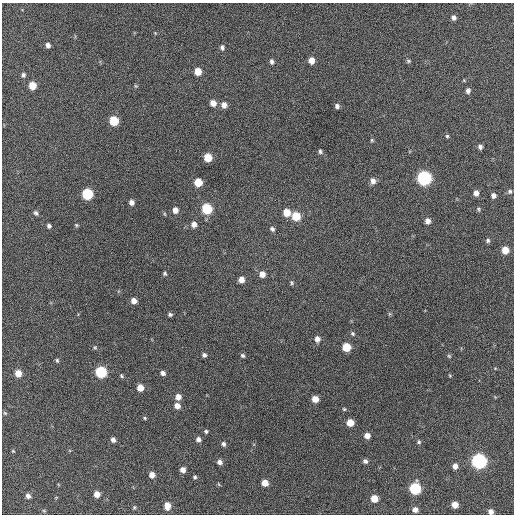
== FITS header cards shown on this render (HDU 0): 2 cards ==
NAXIS1  =                  512 / Axis length
NAXIS2  =                  512 / Axis length

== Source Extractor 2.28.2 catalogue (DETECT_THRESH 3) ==
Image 512 x 512 px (HDU 0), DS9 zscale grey, 1 PNG px = 1 image px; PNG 516 x 516 px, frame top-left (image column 1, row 512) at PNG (2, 3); no overlay
Background 483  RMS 13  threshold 40.2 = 3 sigma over >= 5 px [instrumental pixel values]
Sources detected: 96; all 96 listed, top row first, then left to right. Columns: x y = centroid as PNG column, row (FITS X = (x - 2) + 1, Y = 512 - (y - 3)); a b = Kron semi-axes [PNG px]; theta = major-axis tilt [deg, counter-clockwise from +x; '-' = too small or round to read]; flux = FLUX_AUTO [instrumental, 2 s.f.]
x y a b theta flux
453 17 6 5 - 2900
155 33 4 4 - 740
48 45 5 4 - 3200
222 47 7 5 -83 2100
311 60 6 5 - 7000
272 61 6 5 - 2400
408 61 6 5 - 1400
198 71 6 6 - 11000
23 75 5 4 - 1900
32 85 6 5 - 14000
136 86 5 4 - 1000
468 91 6 5 - 3100
213 103 6 6 - 6700
224 105 7 6 - 5300
337 106 5 5 - 2700
114 121 6 6 - 33000
447 136 5 4 - 1300
372 140 5 4 - 1100
480 147 5 4 - 2600
320 151 6 5 - 1800
208 157 6 6 - 18000
424 178 7 7 - 190000
373 181 8 6 -74 4200
198 182 6 6 - 19000
510 191 6 6 - 1900
476 193 6 5 - 4500
87 194 6 6 - 60000
493 195 6 5 - 3400
131 202 5 4 - 3900
207 209 7 6 - 45000
478 209 6 5 - 1400
175 210 6 5 - 5300
287 212 6 6 - 13000
36 213 7 5 -48 2100
165 214 5 3 - 890
296 216 7 6 - 24000
428 221 6 5 - 4300
194 224 7 6 - 4400
76 225 5 4 - 1100
49 226 5 4 - 2300
272 229 6 5 - 2300
488 240 6 6 - 2000
505 250 6 6 - 13000
165 274 5 4 - 1400
262 274 6 6 - 5800
241 280 6 5 - 6600
291 283 6 4 -60 1400
134 301 6 5 - 5600
170 314 4 4 - 1800
353 334 6 5 - 1500
317 339 7 6 - 4300
95 347 5 4 - 1100
346 347 6 6 - 22000
204 355 4 4 - 2300
243 356 6 5 - 1600
449 356 6 4 -43 1300
57 360 6 4 -74 1400
495 368 4 3 - 760
101 372 7 6 - 77000
18 373 6 5 - 11000
163 373 6 5 - 2900
121 376 6 4 -55 1300
450 376 5 4 - 910
140 388 5 5 - 10000
178 397 6 5 - 6100
315 399 5 5 - 9200
177 406 6 5 - 6200
344 409 4 4 - 1100
5 413 5 4 - 1200
144 418 5 4 - 1100
350 423 5 5 - 13000
206 431 4 4 - 1400
367 436 6 5 - 6100
198 439 5 5 - 3400
113 440 5 4 - 3400
419 442 6 5 - 1700
223 444 5 4 - 2400
13 451 5 3 - 810
365 461 6 5 - 2500
479 461 7 7 - 240000
220 462 6 5 - 3700
455 466 6 5 - 4500
183 470 5 5 - 5300
152 475 5 5 - 5700
195 477 5 4 - 1400
265 483 5 5 - 9800
415 488 6 6 - 77000
97 494 5 5 - 7500
28 496 5 4 - 3500
374 498 6 5 - 14000
455 505 5 5 - 8200
167 506 8 6 88 7500
134 507 5 4 - 1200
415 510 5 4 - 4700
44 511 6 3 -19 970
491 512 5 5 - 4400
At the frame edge (FLAGS 8, measured only in part): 1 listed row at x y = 491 512